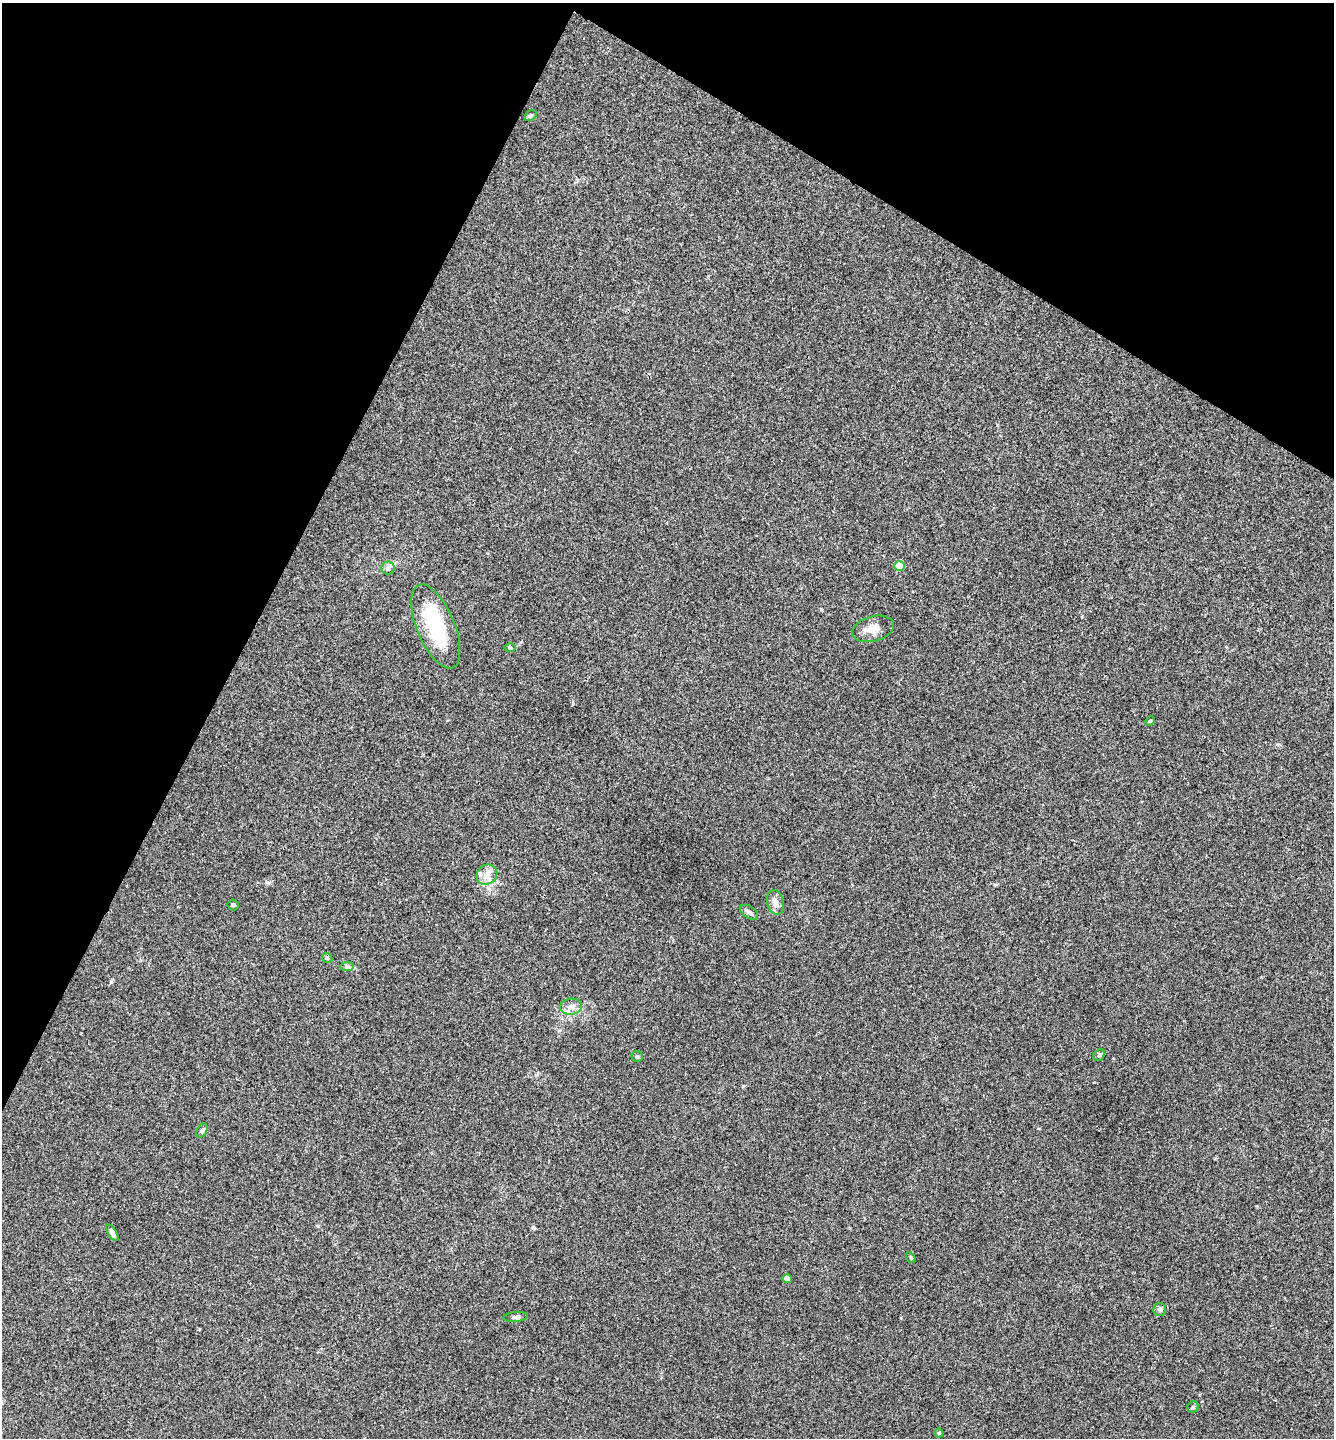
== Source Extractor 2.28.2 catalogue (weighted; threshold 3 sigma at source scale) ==
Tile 2 of 4 x 4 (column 2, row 1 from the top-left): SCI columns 1480-2811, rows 4314-5749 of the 5761 x 5752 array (HDU 1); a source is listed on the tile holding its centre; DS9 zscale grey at full resolution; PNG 1336 x 1440 px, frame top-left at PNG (2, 3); each listed source drawn as its Kron ellipse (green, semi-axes under 4 px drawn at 4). Shown black and unused: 26% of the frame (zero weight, under 3 of 4 exposures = <1% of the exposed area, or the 3 px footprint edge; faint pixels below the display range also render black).
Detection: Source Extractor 2.28.2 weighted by HDU 2 'WHT'; one run over the whole footprint, this tile lists its part. Background 0.0243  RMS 0.0045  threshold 0.0201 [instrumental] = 3 sigma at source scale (4.5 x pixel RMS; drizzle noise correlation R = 1.50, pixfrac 1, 0.05/0.05 arcsec/px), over >= 5 px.
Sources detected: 26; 1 inside a brighter object's white glare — neither listed nor drawn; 1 inside a brighter listed object's ellipse — not listed separately; the other 24 listed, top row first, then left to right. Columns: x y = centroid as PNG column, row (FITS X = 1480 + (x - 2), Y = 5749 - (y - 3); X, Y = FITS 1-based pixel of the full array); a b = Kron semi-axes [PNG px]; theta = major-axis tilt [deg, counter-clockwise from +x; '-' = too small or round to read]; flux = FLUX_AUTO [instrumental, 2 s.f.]
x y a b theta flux
530 115 6 4 35 0.67
900 566 5 5 - 12
388 568 6 6 - 1
436 626 45 19 -67 29
873 629 21 12 15 4.8
510 648 5 3 - 0.49
1150 721 5 4 - 0.49
487 875 11 9 41 3.4
775 902 12 8 -76 3
233 905 5 5 - 0.67
749 912 10 6 -32 1.5
327 958 5 4 - 0.56
347 966 7 4 1 0.91
571 1007 11 8 3 2.7
1099 1055 6 5 - 0.67
637 1056 5 5 - 0.75
202 1130 7 5 62 0.95
112 1233 9 4 -59 1.3
911 1258 6 3 -59 0.51
787 1279 4 4 - 4.5
1160 1309 6 6 - 1.1
516 1317 12 5 6 1.2
1193 1407 5 5 - 0.74
939 1433 4 4 - 0.6